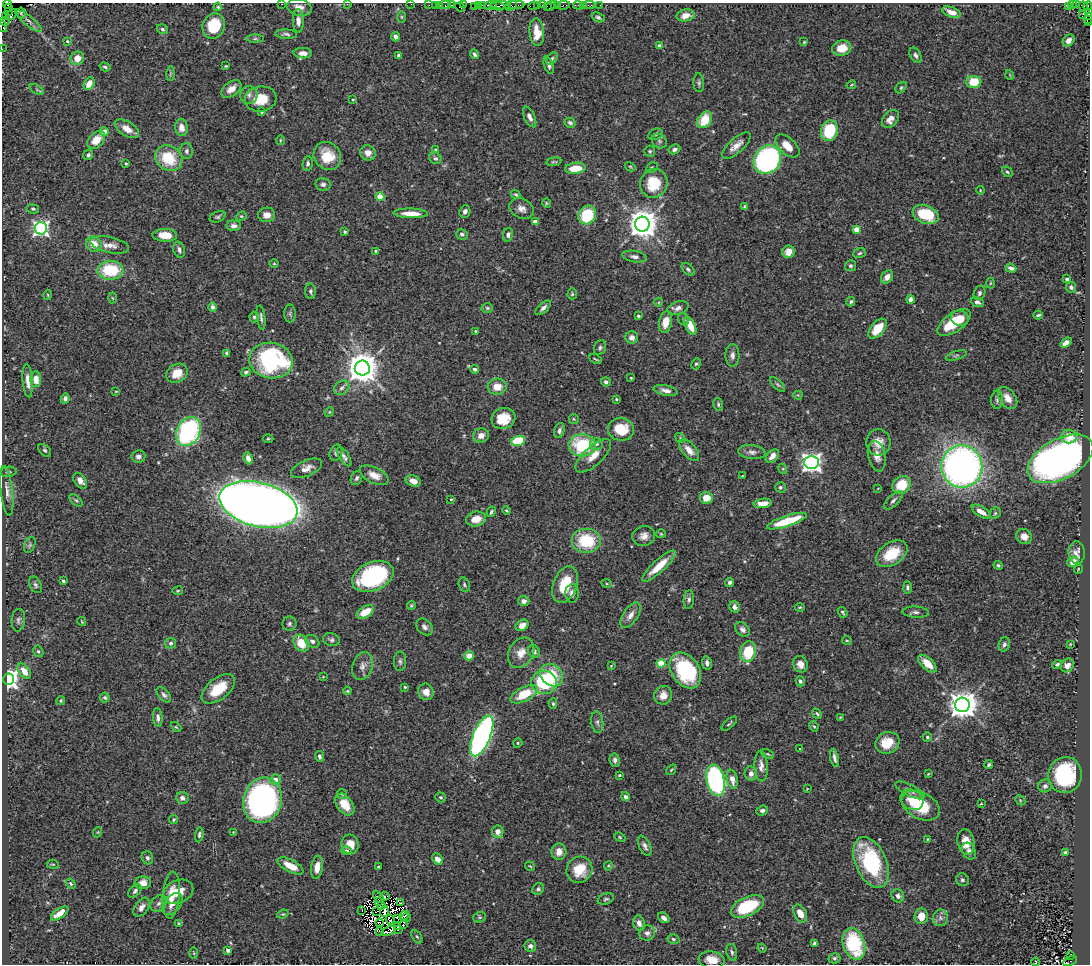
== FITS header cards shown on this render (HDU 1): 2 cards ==
NAXIS1  =                 1088
NAXIS2  =                  962

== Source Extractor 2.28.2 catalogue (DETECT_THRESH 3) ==
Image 1088 x 962 px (HDU 1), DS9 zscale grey, 1 PNG px = 1 image px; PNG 1092 x 966 px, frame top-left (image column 1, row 962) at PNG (2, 3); each listed source drawn as its Kron ellipse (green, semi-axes under 4 px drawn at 4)
Background 0.704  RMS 0.029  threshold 0.0859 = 3 sigma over >= 5 px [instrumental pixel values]
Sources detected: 462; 3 with non-positive FLUX_AUTO (blend fragments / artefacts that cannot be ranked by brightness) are neither listed nor drawn; the other 459 listed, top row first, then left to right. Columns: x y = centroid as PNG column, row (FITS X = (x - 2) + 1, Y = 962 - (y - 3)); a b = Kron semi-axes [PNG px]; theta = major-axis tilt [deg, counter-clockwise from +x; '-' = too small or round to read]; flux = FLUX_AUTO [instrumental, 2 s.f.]
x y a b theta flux
282 4 2 2 - 4
347 4 2 2 - 10
411 4 2 2 - 11
7 5 4 3 - 30
429 5 2 2 - 13
436 5 3 3 - 46
440 5 2 2 - 19
445 5 5 2 - 34
452 5 4 2 - 34
463 5 2 2 - 20
483 5 3 3 - 31
501 5 10 2 -3 180
511 5 6 4 33 65
516 5 8 3 2 96
538 5 3 2 - 31
542 5 2 2 - 13
554 5 3 2 - 38
558 5 2 2 - 24
564 5 6 3 11 46
578 5 5 3 - 46
583 5 3 2 - 7.2
589 5 5 2 - 22
600 5 2 2 - 5.6
1073 5 3 2 - 42
1076 5 3 2 - 3.7
474 6 2 2 - 3.7
478 6 4 2 - 34
490 6 6 3 -2 54
497 6 7 2 -12 100
533 6 5 3 - 56
547 6 3 2 - 33
551 6 5 2 - 89
1069 6 2 2 - 13
1083 6 5 3 - 66
1088 6 5 3 - 26
218 7 4 4 - 3
299 7 13 8 -13 15
460 7 5 3 - 26
8 8 3 2 - 38
8 12 3 2 - 110
952 12 10 5 -21 16
21 13 5 3 - 2.6
1088 13 3 2 - 78
12 14 6 4 43 360
1083 14 4 2 - 130
685 15 9 6 12 22
6 17 3 2 - 24
401 17 5 3 - 2.2
598 17 7 4 -25 3.8
1088 18 6 4 73 47
4 21 5 3 - 56
29 21 16 4 -39 9.2
298 21 12 5 -89 12
1089 23 3 2 - 22
3 26 6 2 -74 36
214 26 13 11 73 75
162 29 6 5 - 3.7
537 32 14 7 -84 28
286 34 11 4 -3 5.2
395 37 4 4 - 6.5
255 39 8 3 0 3.4
1069 40 6 5 - 15
67 41 4 3 - 2
804 42 3 3 - 1.8
659 46 4 4 - 12
842 48 9 7 12 28
2 49 2 2 - 7
303 53 9 5 -3 11
474 54 5 3 - 4.4
398 55 4 3 - 3.2
915 55 8 5 -61 5.4
77 58 7 6 - 20
552 58 7 5 48 3.7
549 65 9 4 -72 5.6
226 66 3 3 - 2.1
105 67 5 3 - 3.5
170 74 7 4 89 2.9
1010 75 5 3 - 1.5
974 82 7 6 - 47
699 83 9 5 -88 4.7
89 84 7 5 58 18
851 85 5 3 - 1.7
901 88 6 4 49 2.8
37 89 8 3 -31 2.8
231 89 11 7 37 16
249 95 9 8 - 8.5
261 99 16 12 8 48
353 100 4 3 - 1.8
262 112 3 3 - 2.2
530 117 11 5 -66 9.9
891 119 10 7 51 15
705 120 9 6 57 49
570 123 6 4 -29 5.7
181 128 8 6 -82 16
127 129 13 7 -31 20
829 131 10 8 75 93
104 132 4 4 - 35
655 134 7 5 26 3.8
96 140 10 7 46 29
280 140 5 3 - 2
659 141 8 6 -40 4.5
736 146 18 7 42 17
787 146 14 8 -43 27
435 149 3 3 - 1.6
674 149 6 4 27 6.9
186 151 8 6 90 5.6
650 151 5 5 - 3.3
368 153 8 7 - 12
88 155 5 4 - 4.2
327 156 15 13 -50 44
169 158 14 12 -35 69
435 158 6 5 - 4.3
767 160 15 13 53 320
554 162 7 3 7 2.5
126 163 3 2 - 2.1
308 164 7 5 84 4.9
630 167 6 4 -29 2.4
575 168 10 5 5 39
652 168 6 4 37 3.3
1007 172 6 4 -42 3.3
654 183 15 13 64 64
323 184 7 6 - 6
980 190 4 3 - 1.6
516 195 5 4 - 3.6
380 197 4 4 - 40
547 203 5 4 - 2.2
745 207 4 3 - 2.5
33 209 6 4 -11 2.8
522 209 13 9 -28 13
465 211 6 5 - 6.1
411 213 17 5 -2 26
926 214 13 9 -20 79
267 215 8 7 - 15
587 215 9 8 - 90
241 216 5 4 - 2.5
218 217 8 5 22 3.8
535 222 4 4 - 18
642 224 7 7 - 3300
234 226 7 5 -2 8.3
41 228 6 6 - 630
856 229 4 4 - 31
345 232 4 3 - 2.9
462 234 6 5 - 5.6
165 235 12 6 -2 28
508 235 7 5 79 5.7
94 244 8 7 - 26
110 245 20 8 -12 17
179 250 8 5 -72 6.8
376 251 3 3 - 4
788 252 6 6 - 14
860 253 6 4 19 3.3
634 257 12 5 -10 7.7
274 264 5 3 - 1.8
850 266 5 5 - 4
1011 268 5 3 - 7
688 269 8 5 -44 4.3
110 270 13 9 3 95
887 277 7 5 52 13
1067 279 3 3 - 7.7
990 283 5 3 - 1.9
1071 287 5 5 - 4.2
310 291 8 5 -89 4.2
979 293 7 5 70 4.8
572 294 5 4 - 2.6
48 295 5 3 - 1.8
112 298 5 3 - 2
910 300 4 4 - 9.3
659 302 4 3 - 1.5
851 302 5 4 - 3.3
977 302 7 4 -20 5
213 307 4 4 - 7.1
487 308 5 4 - 3.1
543 308 9 4 42 7
678 308 11 6 17 9.5
290 314 9 5 -90 3.6
1038 315 4 2 - 2.9
638 316 3 3 - 2.9
254 317 5 4 - 3.1
261 317 12 3 -84 5
960 318 9 7 -17 22
684 319 6 5 - 3.6
665 322 11 6 78 27
954 322 19 9 35 67
690 326 10 5 -66 29
877 329 12 6 50 38
475 331 3 3 - 2.8
632 337 6 6 - 11
1066 343 6 4 38 18
600 348 8 5 70 4.5
227 353 3 3 - 3.5
732 355 11 7 -89 9.4
956 355 11 2 18 3.1
595 359 7 2 -24 2.3
271 361 22 17 -9 260
696 364 6 4 64 3.1
362 368 7 7 - 3900
475 369 4 4 - 5.7
246 372 5 4 - 4.2
177 373 11 9 32 28
631 378 3 3 - 1.8
36 379 8 5 -88 19
28 381 17 5 -85 13
606 382 5 4 - 6.7
778 385 10 4 -45 3.7
497 387 9 8 - 26
342 388 8 6 37 6.3
666 390 12 5 -12 9.8
116 391 4 2 - 1.4
798 395 4 4 - 1.9
1008 398 12 8 -54 20
65 399 5 4 - 5.3
616 399 4 3 - 2.3
997 400 9 5 88 4.9
718 404 6 5 - 3.5
329 412 5 4 - 2.1
503 418 12 10 20 42
574 419 5 5 - 2.4
621 429 13 11 -8 51
559 430 8 5 75 5.5
188 432 15 11 61 280
481 435 8 7 - 13
1069 436 8 7 - 27
680 438 5 4 - 2.7
268 439 5 3 - 2
518 441 7 5 13 100
878 442 13 12 - 20
596 444 6 6 - 6.8
582 445 13 11 2 120
45 450 8 5 -44 3.8
689 450 13 6 -49 19
752 452 14 7 -7 9.2
336 453 8 6 66 4.6
138 456 7 6 - 6.9
593 456 22 9 42 25
772 456 8 5 48 13
877 456 15 8 -79 14
344 457 11 5 -57 6.5
248 458 6 4 -70 14
1060 459 36 20 29 1200
811 462 7 6 - 1000
962 467 21 20 - 970
306 468 16 8 23 14
783 469 5 3 - 2.1
8 472 8 5 9 3.6
374 475 15 8 -25 22
742 476 3 2 - 1.2
357 478 7 5 65 5.7
80 481 9 5 -54 10
413 481 8 5 -19 14
902 485 10 8 45 53
780 487 5 5 - 3.2
878 488 3 2 - 1.1
7 491 25 6 -84 13
706 498 6 6 - 25
451 499 3 3 - 1.8
76 500 8 4 -44 3.4
893 500 12 5 43 5.9
763 503 9 4 7 18
258 505 40 22 -14 3600
506 511 4 3 - 2
491 512 5 3 - 3.4
981 512 11 5 -32 18
995 513 6 5 - 3
476 519 10 7 14 24
787 521 21 5 18 67
661 534 5 3 - 1.8
644 536 11 10 - 13
1024 536 8 7 - 12
586 541 15 12 0 94
30 545 8 5 69 3.7
1077 553 11 8 -85 9.9
892 554 17 11 34 53
1073 562 6 4 32 14
998 565 4 3 - 3.5
659 566 22 6 42 44
1078 569 5 3 - 1.5
373 576 21 14 23 220
63 581 4 3 - 3.8
730 582 4 4 - 5
607 584 5 3 - 2.1
36 585 9 5 -63 5.1
464 585 7 5 -67 3.8
565 585 19 11 69 57
907 587 6 4 -89 4.3
178 591 5 3 - 2
572 593 9 7 90 11
689 600 9 5 85 5.4
524 601 6 5 - 8.1
411 605 4 4 - 2.7
734 607 6 5 - 7.1
800 607 5 3 - 2.2
365 612 9 5 30 31
843 612 6 3 -53 3
916 612 13 5 -4 6.8
630 615 14 7 57 15
18 620 11 6 83 7
82 622 5 3 - 1.8
289 624 7 7 - 4.6
522 625 7 5 33 15
424 627 9 7 -45 7.5
742 629 8 6 -43 7.8
331 640 8 6 -15 5.5
847 640 5 2 - 1.7
312 641 8 5 -35 5.1
171 643 5 5 - 4.6
301 643 9 7 -53 36
1004 644 7 5 69 5.8
1070 644 2 2 - 1.2
38 651 6 5 - 3.4
534 651 6 5 - 7.1
748 652 10 8 78 74
521 653 16 12 60 23
469 656 5 4 - 21
400 661 9 6 87 5.3
661 663 4 4 - 66
707 663 7 5 -79 7.4
800 664 8 7 - 14
927 664 11 6 -43 26
1057 664 5 4 - 4.2
1067 665 7 6 - 10
362 666 14 10 71 14
611 666 4 3 - 1.5
24 671 9 5 -54 22
685 671 19 13 -56 160
552 675 12 10 -42 58
323 677 3 2 - 1.1
8 679 6 5 - 1100
800 681 5 4 - 5.1
544 682 13 11 -6 140
405 687 3 3 - 2
218 689 19 10 39 54
347 691 4 3 - 2
426 692 8 7 - 15
524 694 14 7 28 52
164 695 9 5 -47 5.6
663 695 9 8 - 19
105 698 5 5 - 3.4
61 701 4 3 - 2.4
553 704 5 4 - 3
962 705 7 7 - 2700
817 714 5 4 - 3.2
158 717 9 4 -84 6.8
840 717 3 2 - 1.4
597 722 11 6 -84 6.4
729 724 9 3 43 2.8
814 726 5 4 - 2.6
176 727 6 3 -43 2.2
482 736 22 8 67 820
927 737 4 4 - 2.7
518 743 5 4 - 2.5
887 743 12 10 27 42
800 749 2 2 - 1.1
768 754 7 4 -26 2.4
320 756 5 4 - 6.1
834 758 9 3 -77 7.3
615 760 6 5 - 5.3
989 765 4 3 - 3.6
761 766 15 6 -87 12
671 770 6 3 54 2.1
751 774 7 6 - 7.7
928 774 4 3 - 1.6
619 775 3 3 - 2.7
1065 775 18 16 82 150
732 779 9 5 -77 14
275 780 5 5 - 20
716 780 16 9 -78 390
1045 786 7 6 - 5.9
807 789 3 2 - 1.1
910 790 16 5 -27 8.3
342 794 5 4 - 2.8
441 797 5 5 - 3.3
625 797 4 4 - 5.2
182 798 6 6 - 7.9
262 800 23 19 74 580
912 800 12 9 -29 27
1020 800 6 4 -45 2.9
345 804 12 7 -55 33
981 804 4 2 - 1.5
921 806 20 13 -27 77
762 810 6 5 - 5.5
174 820 4 4 - 2.4
98 832 5 3 - 1.6
233 832 3 3 - 1.2
498 832 6 5 - 15
199 835 7 4 85 4
620 837 6 4 -23 2.5
927 839 3 2 - 1.3
966 842 13 8 -80 25
350 844 10 8 -79 27
645 846 11 5 -64 8.6
347 851 5 4 - 6.5
969 851 9 6 -62 7.6
559 852 8 7 - 19
1065 853 4 3 - 12
147 858 7 5 -71 4.8
437 859 6 5 - 12
871 862 27 15 -67 180
53 864 6 3 -8 1.9
290 866 14 6 -28 29
530 866 5 2 - 1.6
608 866 4 4 - 2.2
317 867 11 6 82 17
378 867 3 3 - 2.1
579 870 13 12 - 50
962 880 7 6 - 4.4
143 883 8 6 4 16
71 884 5 4 - 3.1
538 889 6 5 - 4.3
135 891 8 5 49 5
178 892 16 11 23 30
171 895 23 8 85 34
385 896 5 3 - 1.6
898 896 7 6 - 6.7
379 897 7 2 -53 0.6
606 899 8 5 19 4
379 901 3 2 - 1.3
159 903 9 7 43 6.9
401 903 3 2 - 3.7
172 904 12 8 51 15
381 906 2 2 - 0.89
747 906 18 9 24 110
142 907 11 6 55 9.4
362 911 2 2 - 1.8
377 911 3 2 - 1.1
384 911 6 2 85 1.5
60 913 10 4 36 26
800 913 9 6 -62 22
283 914 6 3 23 2.3
404 915 5 3 - 1.1
921 916 8 7 - 21
479 917 6 5 - 2.9
398 918 4 2 - 1.5
406 918 5 2 - 2.7
664 918 6 4 -38 8.3
940 918 8 7 - 7.6
390 920 5 2 - 1.2
179 923 4 3 - 2.3
379 923 4 2 - 2.1
639 923 8 5 -72 10
403 924 3 2 - 2.7
398 926 3 2 - 1.5
398 930 3 2 - 0.82
388 931 7 3 24 1.7
379 932 3 2 - 3.2
647 933 8 7 - 8.4
417 937 7 4 -61 3.2
673 939 6 4 -17 3.4
815 943 4 4 - 5.2
854 944 16 10 -72 130
530 946 6 5 - 9.2
762 948 4 3 - 1.7
228 950 4 3 - 8.6
732 952 8 5 -77 5.1
194 953 5 3 - 1.9
1070 955 3 2 - 64
834 958 6 5 - 3.7
712 960 13 8 -7 26
1070 961 7 4 23 300
1035 962 4 2 - 1.3
At the frame edge (FLAGS 8, measured only in part): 11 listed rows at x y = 282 4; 347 4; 411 4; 1088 6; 1088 13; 1088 18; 4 21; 1089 23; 3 26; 2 49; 1070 961
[3 non-positive-flux detections neither listed nor drawn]